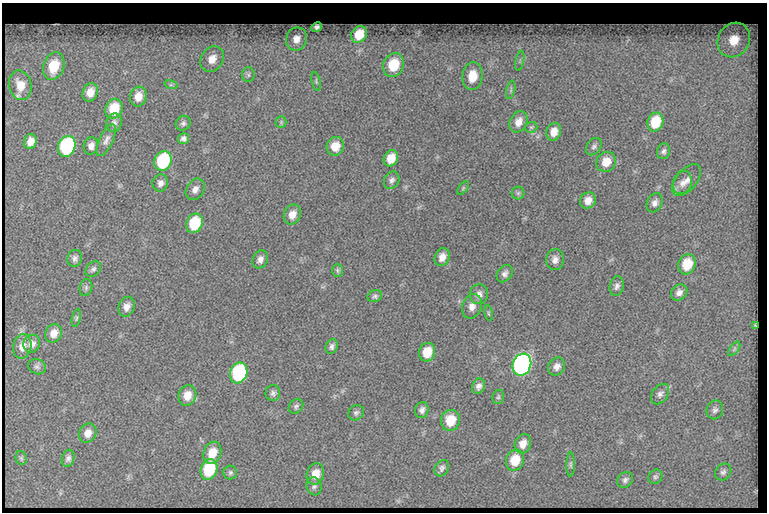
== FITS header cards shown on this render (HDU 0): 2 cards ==
NAXIS1  =                  765
NAXIS2  =                  510

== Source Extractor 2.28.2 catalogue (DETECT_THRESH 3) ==
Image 765 x 510 px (HDU 0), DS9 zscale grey, 1 PNG px = 1 image px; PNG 769 x 514 px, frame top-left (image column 1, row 510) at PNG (2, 3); each listed source drawn as its Kron ellipse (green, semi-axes under 4 px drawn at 4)
Background 233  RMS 6.6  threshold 19.8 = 3 sigma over >= 5 px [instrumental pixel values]
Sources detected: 99; all 99 listed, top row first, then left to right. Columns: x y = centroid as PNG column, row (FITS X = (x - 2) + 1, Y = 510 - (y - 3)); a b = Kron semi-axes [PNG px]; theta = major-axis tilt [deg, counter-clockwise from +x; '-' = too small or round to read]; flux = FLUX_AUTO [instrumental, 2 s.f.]
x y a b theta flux
317 27 6 4 29 1300
359 34 9 7 55 10000
296 39 12 10 70 4700
734 40 18 15 58 13000
212 59 13 11 54 6000
520 61 10 3 79 880
393 65 12 10 66 16000
54 66 14 10 70 15000
248 75 7 6 - 1200
472 76 14 10 84 8500
316 81 9 4 -78 860
20 85 15 11 -76 7200
171 85 7 4 -17 820
511 90 9 4 78 910
90 92 9 7 67 4500
138 97 10 8 72 4900
114 109 10 8 67 12000
281 122 5 5 - 710
518 122 11 8 62 3900
655 122 9 7 68 13000
114 123 9 7 75 1600
183 123 8 7 - 1200
531 127 6 5 - 730
554 132 9 7 70 3800
183 139 6 5 - 1500
106 140 17 7 64 2300
30 142 7 6 - 3300
67 146 11 8 69 49000
91 146 9 7 77 2500
335 146 9 8 - 5900
594 147 9 7 53 1300
663 151 8 6 74 1300
391 158 8 7 - 6800
163 161 10 8 69 35000
606 162 10 9 - 6300
392 180 9 7 59 1600
687 180 19 10 50 4100
160 183 8 7 - 2100
682 183 12 9 74 3200
463 188 8 4 54 680
195 189 11 8 59 2600
518 193 6 6 - 850
588 200 8 7 - 3800
655 203 10 7 62 2200
292 215 10 8 67 4000
194 223 10 8 68 18000
442 257 9 7 68 3500
75 258 8 7 - 1600
260 259 9 7 64 2200
555 260 10 8 86 2500
687 264 10 8 64 12000
93 269 9 6 44 1300
337 270 7 5 -89 800
505 274 9 7 51 1800
617 286 10 7 78 1700
86 287 8 6 76 1100
679 292 9 7 43 2400
479 294 10 9 - 2600
375 296 7 6 - 940
472 306 12 9 68 3600
127 307 10 8 65 3100
489 313 8 4 -81 690
76 318 9 4 79 820
755 326 4 3 - 670
54 333 9 8 - 4000
32 344 9 8 - 2700
22 346 12 9 76 3700
332 347 8 6 69 1500
734 349 8 4 53 940
427 352 9 8 - 8000
522 365 11 9 68 160000
37 367 9 7 -25 1400
557 367 9 8 - 2400
239 373 10 8 71 48000
479 386 8 6 65 1800
273 393 8 7 - 1400
660 394 11 8 55 1900
187 395 10 9 - 5500
498 397 7 5 76 790
296 406 8 6 44 1000
422 410 8 6 72 1700
715 410 9 8 - 1600
356 413 8 7 - 1200
450 420 10 9 - 9600
88 433 10 8 60 4000
523 444 10 8 69 3800
212 453 11 8 71 7800
21 458 7 5 -77 860
68 458 8 6 73 1600
515 460 11 9 70 10000
571 464 12 4 90 1100
442 468 9 6 58 1400
209 469 10 8 68 22000
723 472 9 7 49 1500
230 473 7 7 - 1000
315 474 11 8 71 6200
655 477 7 6 - 1000
625 480 9 7 42 1400
314 486 9 7 -71 1600